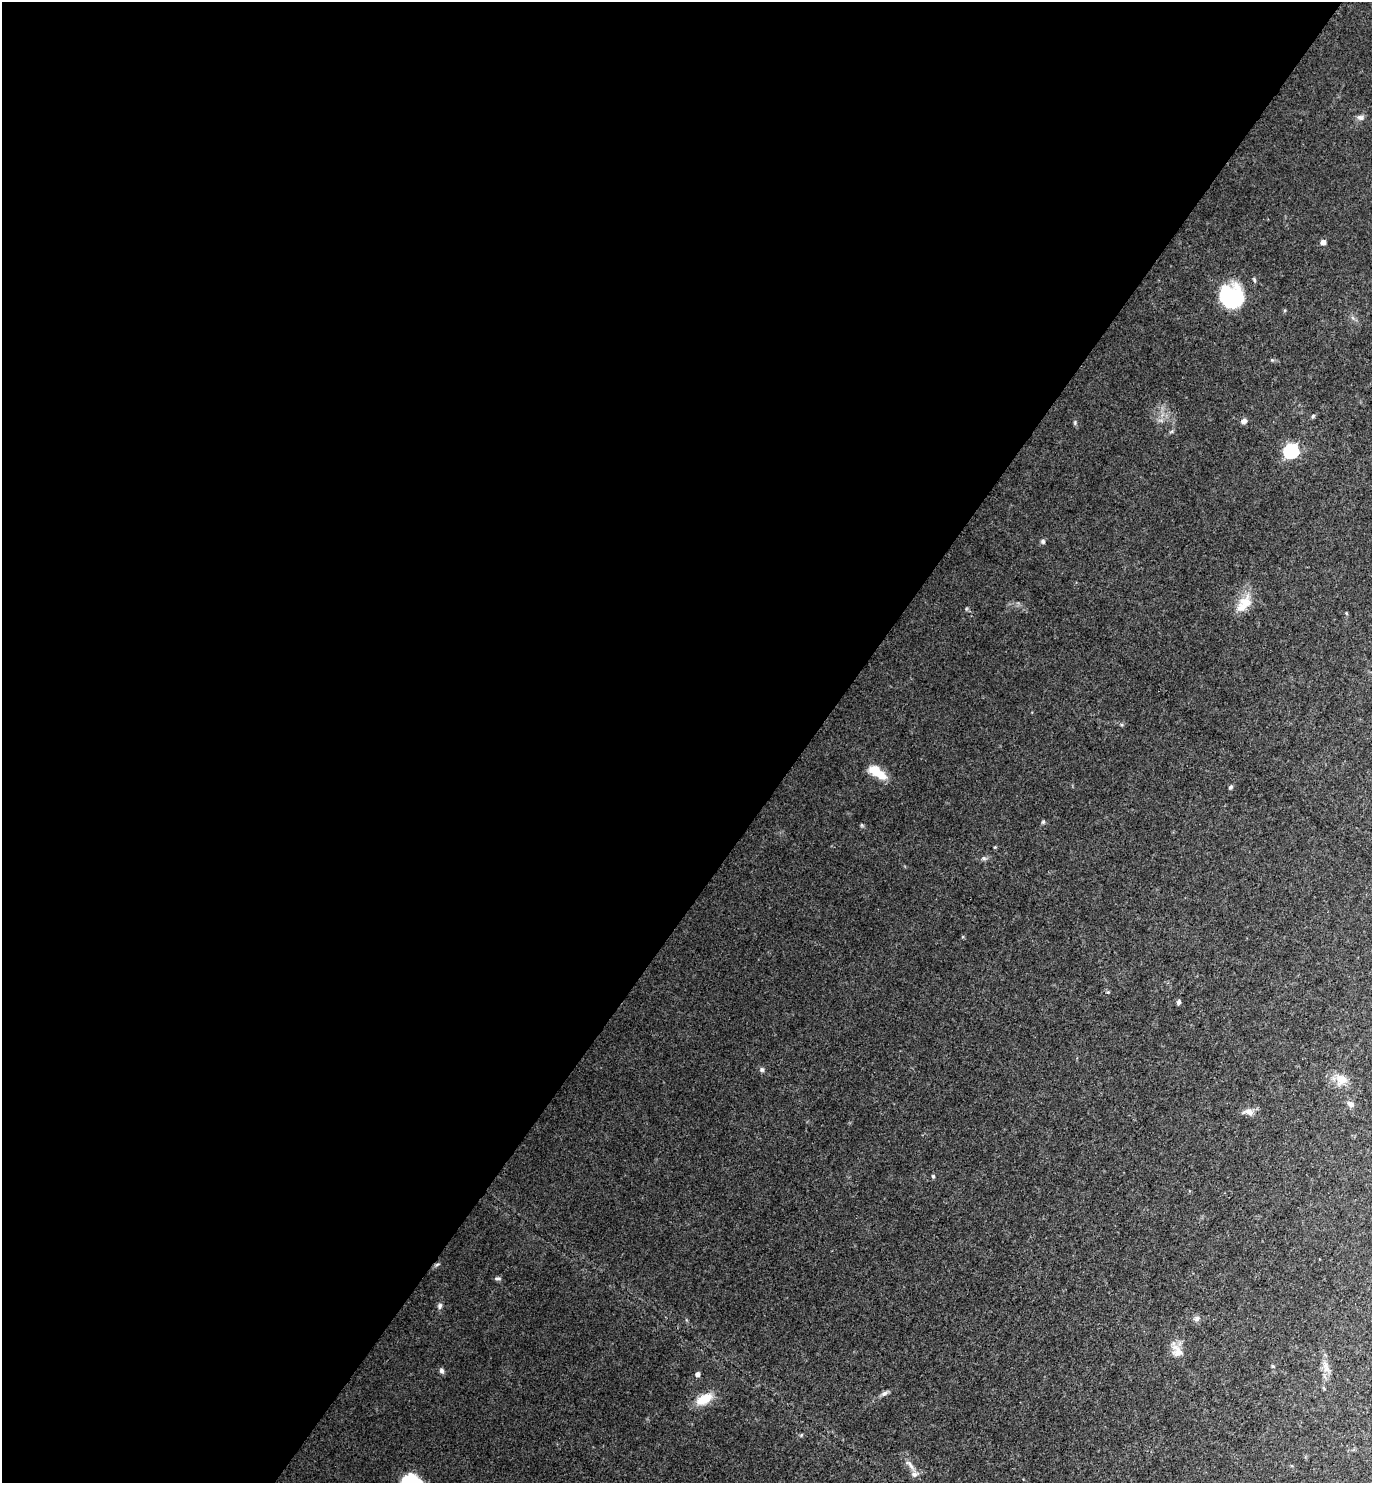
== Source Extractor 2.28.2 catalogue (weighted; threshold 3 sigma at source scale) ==
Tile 5 of 4 x 4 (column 1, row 2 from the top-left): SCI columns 154-1523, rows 2963-4443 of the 5930 x 5925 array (HDU 1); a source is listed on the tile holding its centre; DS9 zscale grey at full resolution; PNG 1374 x 1485 px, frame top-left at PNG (2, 2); no overlay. Shown black and unused: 59% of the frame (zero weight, under 3 of 4 exposures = <1% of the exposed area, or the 3 px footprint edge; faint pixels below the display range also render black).
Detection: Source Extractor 2.28.2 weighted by HDU 2 'WHT'; one run over the whole footprint, this tile lists its part. Background 0.0881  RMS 0.0073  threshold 0.033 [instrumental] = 3 sigma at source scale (4.5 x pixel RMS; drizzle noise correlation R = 1.50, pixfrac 1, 0.05/0.05 arcsec/px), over >= 5 px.
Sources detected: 33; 1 inside a brighter object's white glare — not listed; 2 inside a brighter listed object's ellipse — not listed separately; the other 30 listed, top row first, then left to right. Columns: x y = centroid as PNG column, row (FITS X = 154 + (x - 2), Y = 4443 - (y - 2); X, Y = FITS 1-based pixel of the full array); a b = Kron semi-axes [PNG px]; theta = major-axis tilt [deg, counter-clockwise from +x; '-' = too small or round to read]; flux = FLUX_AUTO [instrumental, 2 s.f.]
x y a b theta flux
1360 118 9 7 -6 2.4
1323 242 5 4 - 4.3
1230 296 24 19 -37 64
1313 416 6 4 48 1
1244 421 7 6 - 2.9
1291 451 7 6 - 130
1043 541 6 5 - 1.5
1245 602 21 16 62 12
1346 613 5 3 - 0.65
880 774 19 11 -28 10
1231 787 5 4 - 1.6
1043 822 5 5 - 1
984 858 7 4 18 1.3
1179 1002 6 5 - 1.5
762 1070 6 6 - 1.4
1341 1079 16 12 -17 9
1350 1104 9 6 -36 3.3
1249 1112 15 8 -12 4.4
933 1176 5 4 - 1.1
497 1278 8 4 0 1.4
440 1306 9 6 79 1.9
1196 1318 8 7 - 2.1
1177 1351 17 14 -71 8.4
1273 1366 6 4 -89 0.89
1326 1367 16 7 -77 5.6
441 1370 7 5 -48 1.9
697 1374 4 4 - 3
884 1393 10 6 36 2.1
704 1399 21 11 28 13
910 1465 16 5 -54 3.6